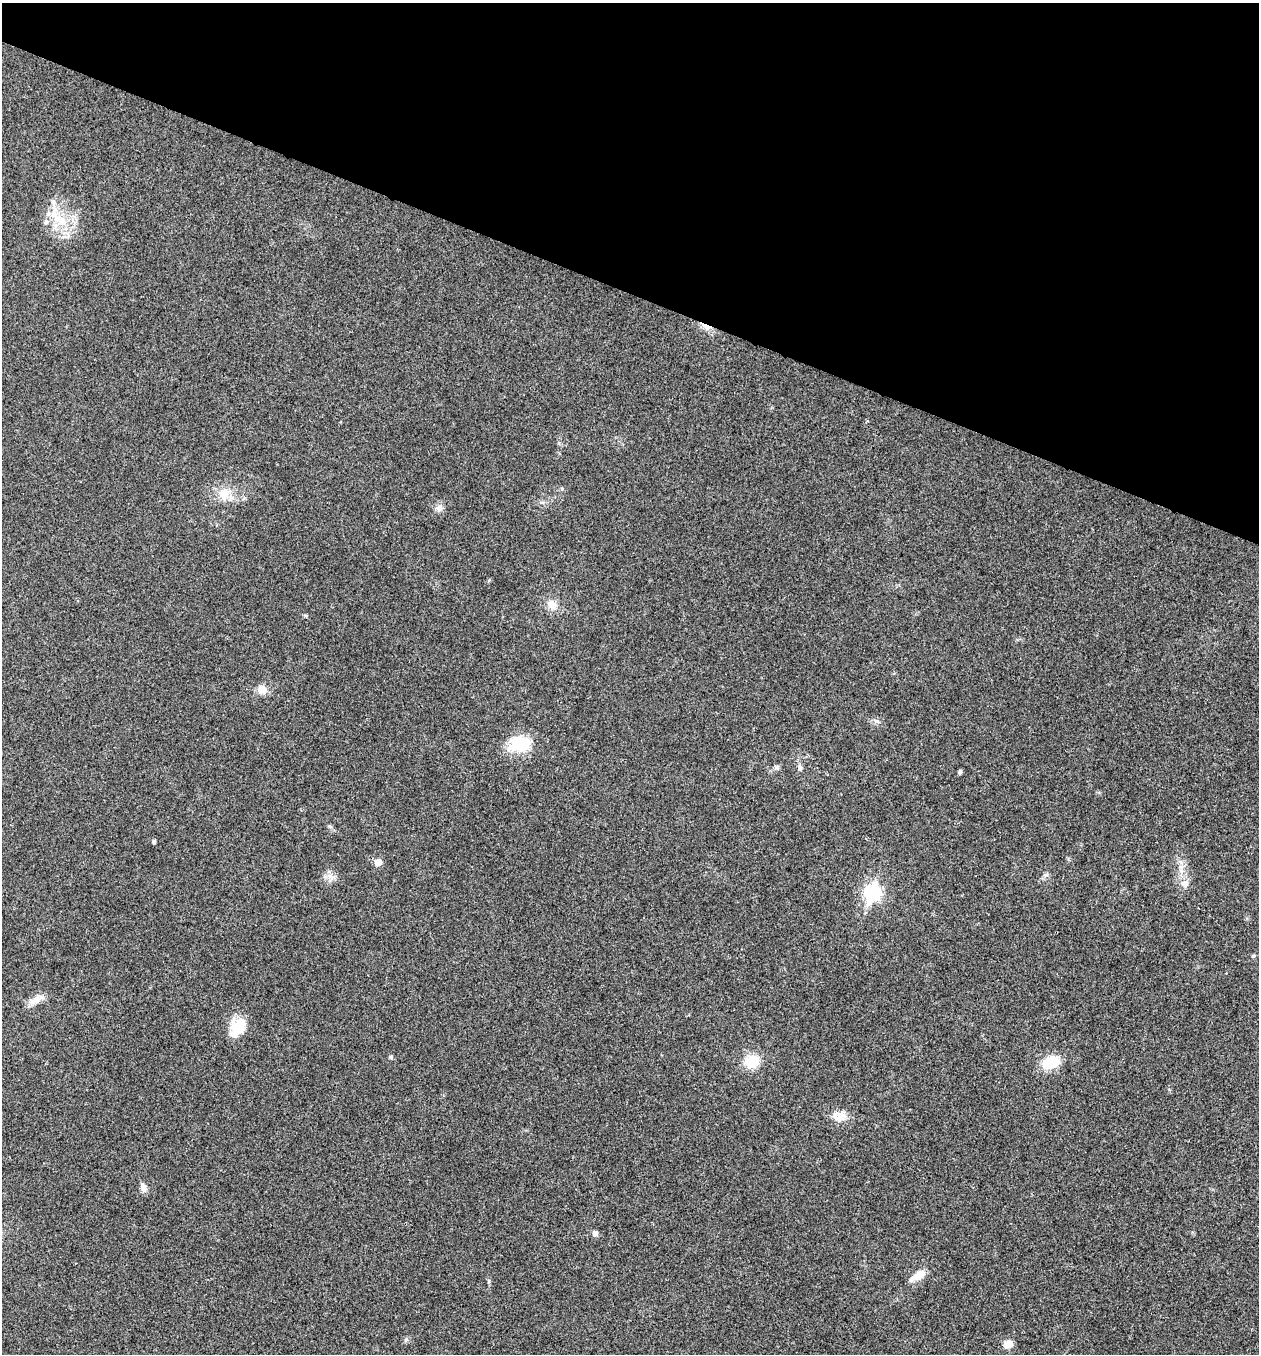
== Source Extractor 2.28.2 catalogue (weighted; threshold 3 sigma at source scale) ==
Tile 2 of 4 x 4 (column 2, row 1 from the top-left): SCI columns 1523-2779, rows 4060-5411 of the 5429 x 5416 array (HDU 1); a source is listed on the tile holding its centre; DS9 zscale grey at full resolution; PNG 1261 x 1356 px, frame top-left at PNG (2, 3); no overlay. Shown black and unused: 22% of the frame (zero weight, under 3 of 4 exposures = <1% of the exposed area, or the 3 px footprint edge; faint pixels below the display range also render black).
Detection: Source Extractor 2.28.2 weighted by HDU 2 'WHT'; one run over the whole footprint, this tile lists its part. Background 0.0206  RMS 0.0057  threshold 0.0256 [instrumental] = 3 sigma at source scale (4.5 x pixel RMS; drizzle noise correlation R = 1.50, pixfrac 1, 0.05/0.05 arcsec/px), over >= 5 px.
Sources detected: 30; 1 inside a brighter listed object's ellipse — not listed separately; the other 29 listed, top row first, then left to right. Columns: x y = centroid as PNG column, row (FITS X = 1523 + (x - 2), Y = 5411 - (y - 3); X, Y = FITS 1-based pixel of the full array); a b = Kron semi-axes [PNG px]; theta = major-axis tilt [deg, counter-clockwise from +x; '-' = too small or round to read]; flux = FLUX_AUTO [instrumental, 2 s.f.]
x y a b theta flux
55 216 23 9 -53 9.7
46 222 7 5 47 1.3
706 326 16 6 -28 3.9
224 494 18 14 81 8.5
439 508 10 8 33 2.5
552 605 12 11 - 5
262 689 9 8 - 6
519 744 29 19 15 17
776 768 7 4 0 1.1
800 768 9 5 -70 1.3
960 772 4 4 - 1.4
330 826 6 4 -3 0.81
154 842 4 4 - 1.3
378 862 5 5 - 8.8
1045 875 6 5 - 1.1
1185 885 8 6 -1 1.9
872 893 8 7 - 130
1253 956 5 4 - 0.68
33 1001 23 8 18 5
237 1028 26 14 57 13
391 1057 6 4 -89 0.72
752 1061 14 12 19 14
1051 1062 16 11 19 18
839 1117 18 12 6 5.9
143 1187 15 6 -69 2.4
595 1233 8 6 -36 1.6
918 1275 19 8 28 6.7
406 1339 6 4 45 0.98
1008 1344 11 8 18 4.2
Overlapping masked pixels (flux is a lower limit): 1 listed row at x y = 706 326
Unlisted compact peaks at least as high as the median listed source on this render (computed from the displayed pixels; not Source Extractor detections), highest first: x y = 489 1281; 562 489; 876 721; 330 876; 489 580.